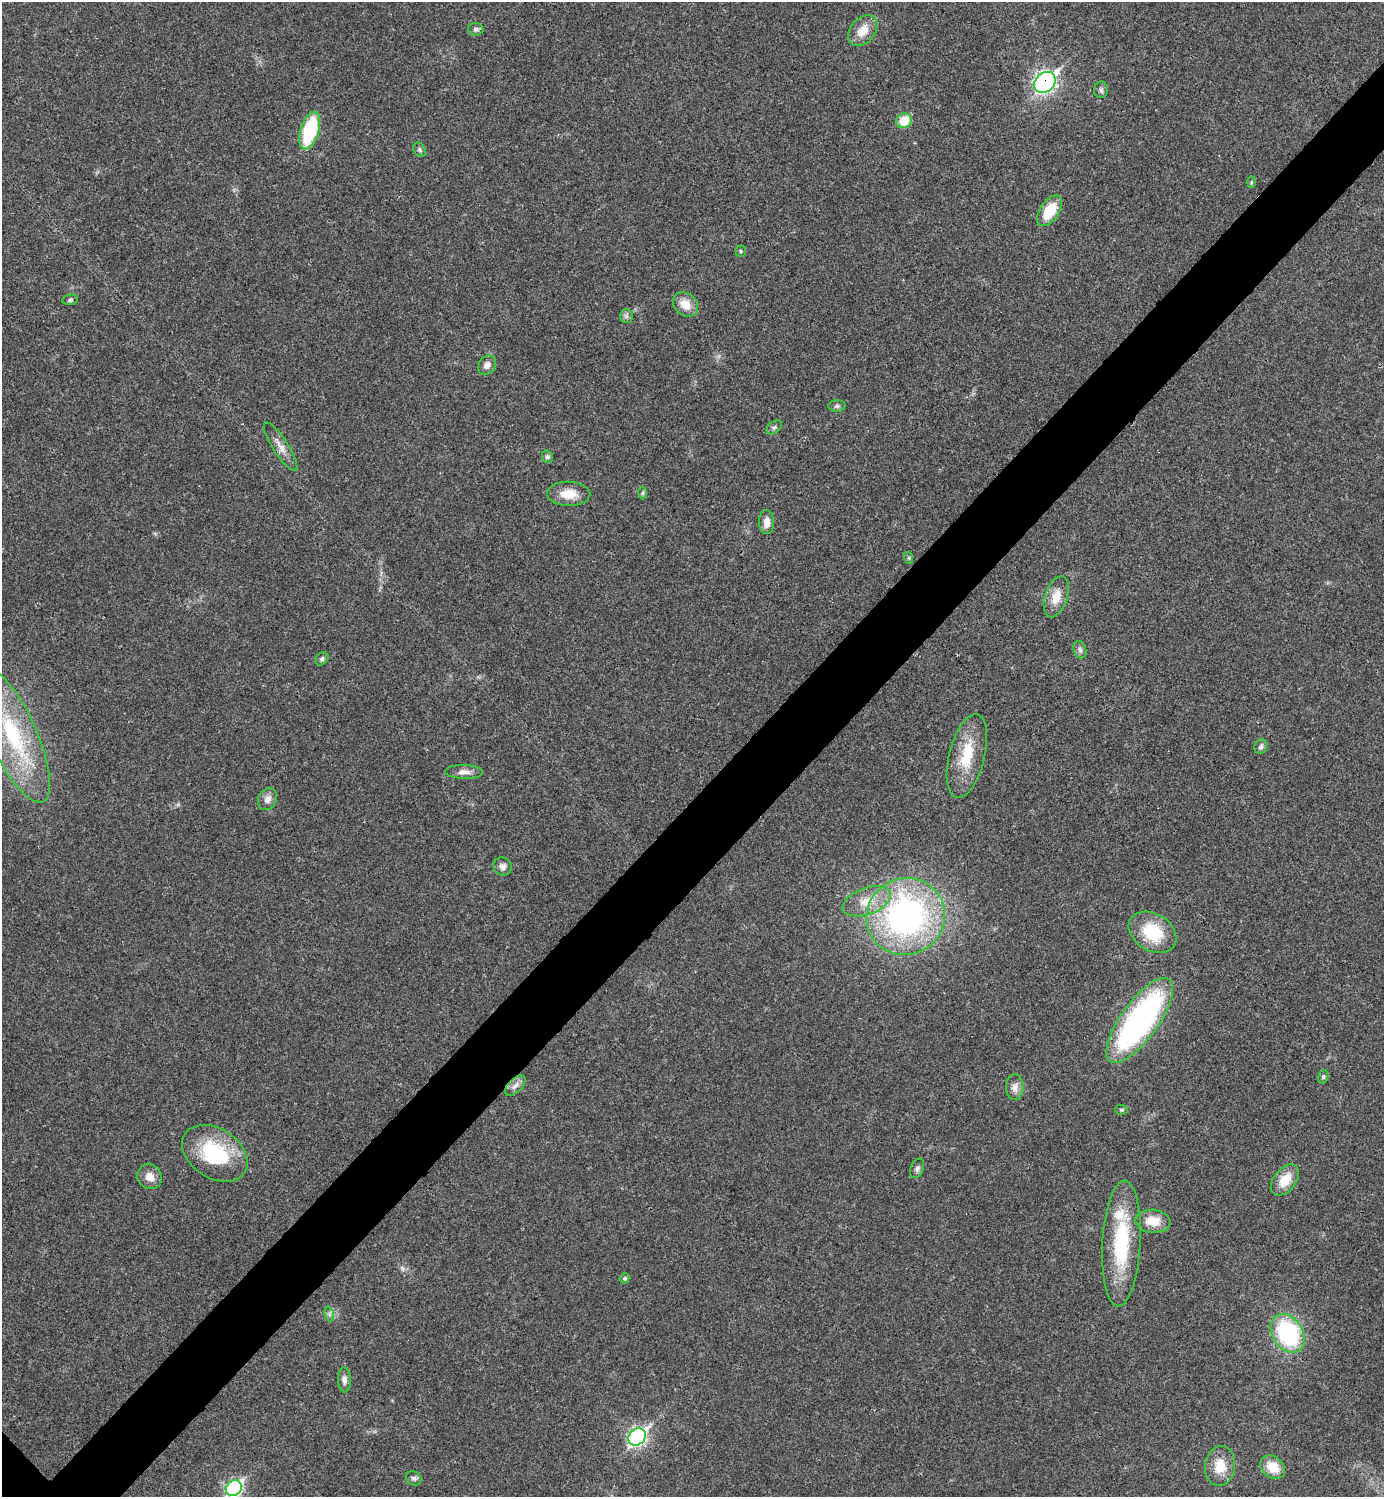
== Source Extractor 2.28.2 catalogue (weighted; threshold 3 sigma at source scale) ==
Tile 10 of 4 x 4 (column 2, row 3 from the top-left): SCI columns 1542-2923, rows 1501-2995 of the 5987 x 5987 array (HDU 1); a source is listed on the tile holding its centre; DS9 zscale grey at full resolution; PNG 1386 x 1499 px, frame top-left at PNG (2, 2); each listed source drawn as its Kron ellipse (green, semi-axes under 4 px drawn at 4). Shown black and unused: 6% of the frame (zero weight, under 3 of 4 exposures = <1% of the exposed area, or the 3 px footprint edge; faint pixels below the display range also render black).
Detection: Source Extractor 2.28.2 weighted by HDU 2 'WHT'; one run over the whole footprint, this tile lists its part. Background 0.0192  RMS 0.004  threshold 0.0181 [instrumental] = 3 sigma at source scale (4.5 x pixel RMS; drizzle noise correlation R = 1.50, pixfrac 1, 0.05/0.05 arcsec/px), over >= 5 px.
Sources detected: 56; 1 inside a brighter object's white glare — neither listed nor drawn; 1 inside a brighter listed object's ellipse — not listed separately; the other 54 listed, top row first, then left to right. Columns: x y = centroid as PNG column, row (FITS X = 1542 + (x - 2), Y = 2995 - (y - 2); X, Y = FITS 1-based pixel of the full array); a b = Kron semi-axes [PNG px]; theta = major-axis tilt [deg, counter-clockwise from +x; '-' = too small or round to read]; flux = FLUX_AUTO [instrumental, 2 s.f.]
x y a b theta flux
476 29 8 6 -4 1.2
863 31 17 12 49 6
1045 82 12 9 42 130
1101 90 8 7 - 1.1
904 121 8 7 - 11
310 130 19 9 73 31
420 150 7 6 - 0.86
1251 182 6 4 88 0.48
1050 211 17 9 56 12
741 251 5 5 - 0.6
70 300 8 5 11 0.87
685 304 14 11 -41 5.4
626 316 7 6 - 1.1
487 365 10 8 52 2.3
837 406 8 6 0 1
774 427 8 5 39 0.98
281 446 28 7 -57 4
547 457 6 5 - 1.1
643 493 6 4 89 0.57
569 494 22 12 -1 6.9
767 522 12 7 -87 3.4
909 558 6 4 -72 0.59
1056 597 21 11 72 6
1080 650 9 6 -73 1.3
322 659 7 5 44 0.98
13 735 73 23 -66 45
1261 746 8 6 58 1.1
967 756 43 17 76 16
464 772 19 7 -2 2.8
267 799 11 9 63 2.5
503 866 9 8 - 2
867 901 25 13 20 8.5
906 916 39 38 - 120
1152 932 25 18 -31 18
1140 1020 51 18 54 110
1323 1077 7 5 75 0.86
515 1086 13 6 45 2.2
1015 1087 13 9 89 2.6
1122 1110 6 5 - 0.64
215 1153 36 25 -33 29
917 1168 10 6 67 1.3
150 1177 13 11 -50 3.8
1285 1180 18 11 52 7.7
1153 1221 17 11 -5 7.5
1121 1243 63 19 87 33
625 1278 5 5 - 0.8
329 1314 7 4 -72 0.95
1288 1333 21 15 -57 47
344 1380 12 6 -87 1.7
637 1437 9 7 44 120
1220 1466 20 15 84 7.7
1273 1467 13 10 -37 7.9
414 1478 8 6 -34 1.1
234 1488 8 7 - 81
Overlapping masked pixels (flux is a lower limit): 1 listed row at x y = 1045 82
Isophote crosses this tile's border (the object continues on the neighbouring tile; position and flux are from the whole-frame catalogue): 1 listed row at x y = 234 1488